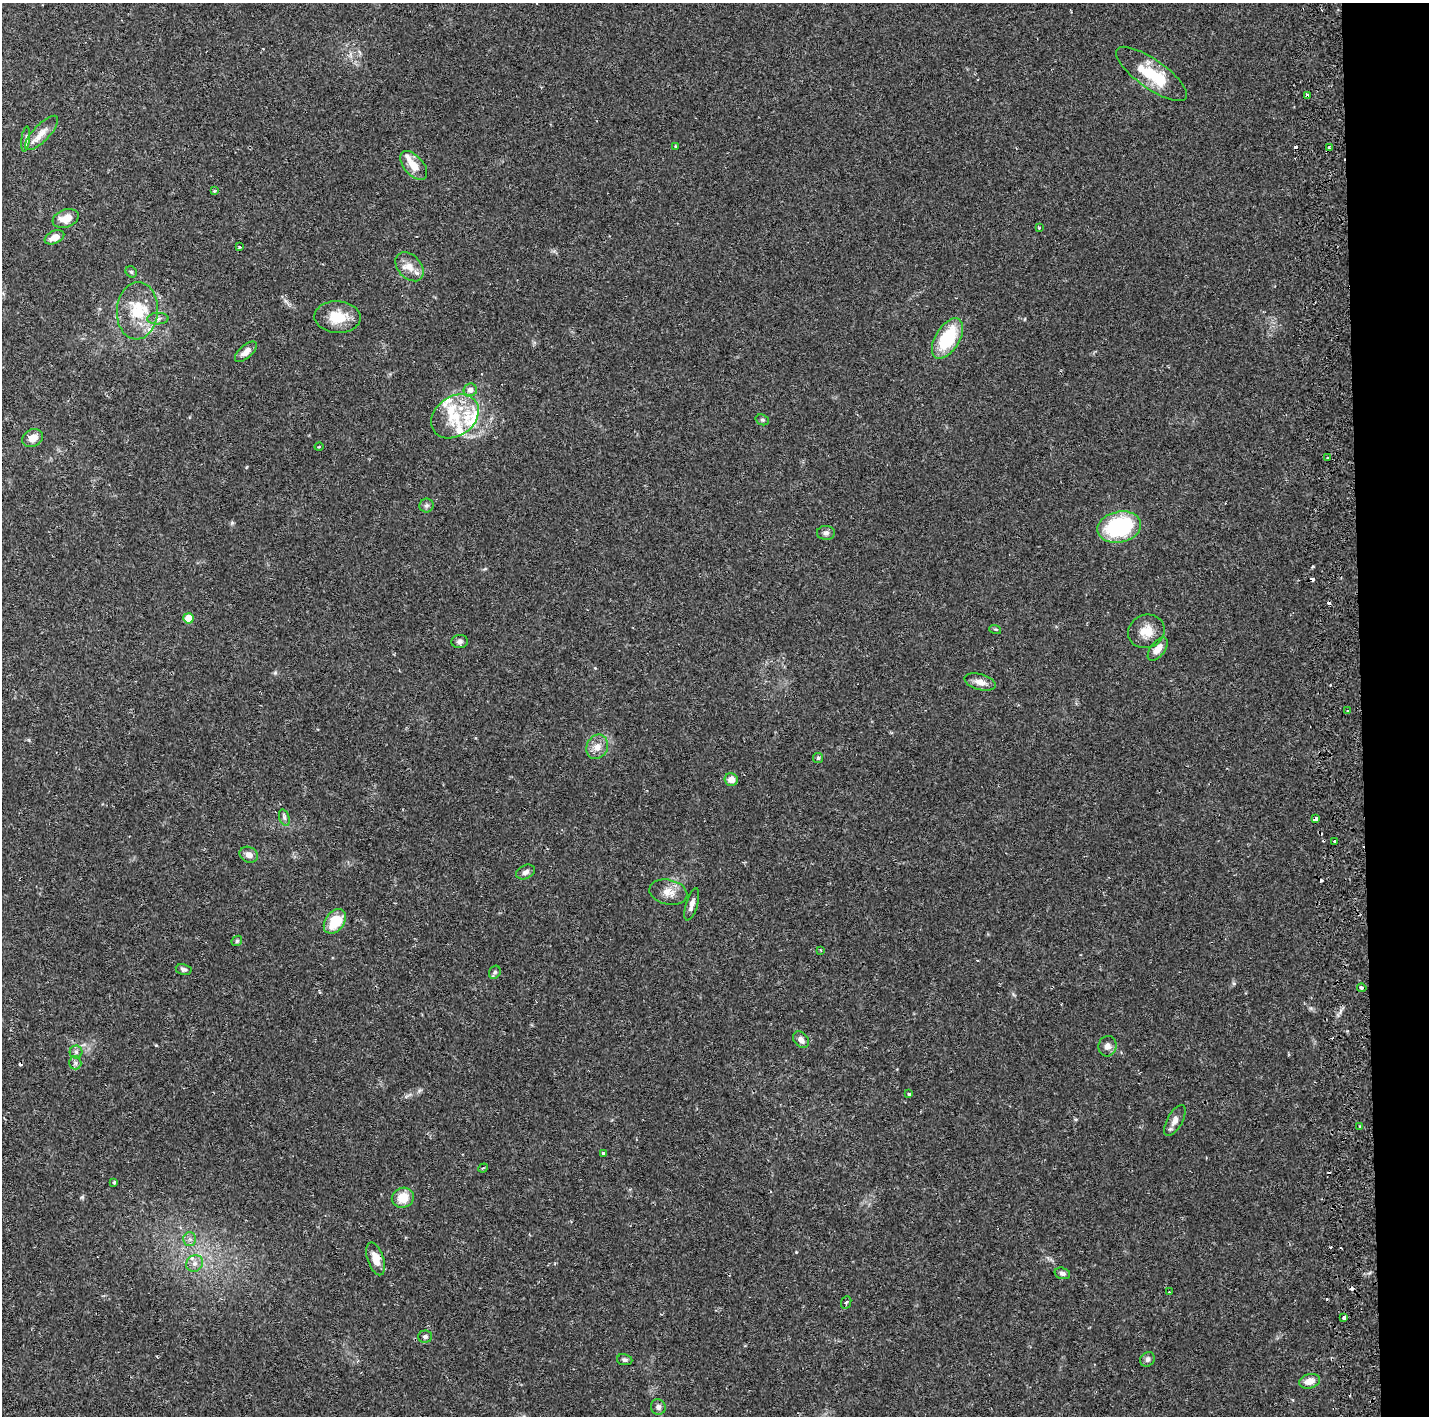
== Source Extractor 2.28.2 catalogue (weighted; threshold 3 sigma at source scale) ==
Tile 6 of 3 x 3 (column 3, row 2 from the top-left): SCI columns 3076-4502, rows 1543-2956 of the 4778 x 4489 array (HDU 1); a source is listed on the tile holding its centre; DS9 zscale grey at full resolution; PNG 1431 x 1418 px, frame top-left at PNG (2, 3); each listed source drawn as its Kron ellipse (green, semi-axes under 4 px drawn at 4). Shown black and unused: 5% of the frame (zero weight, under 2 of 3 exposures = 4% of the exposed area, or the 3 px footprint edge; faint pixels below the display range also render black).
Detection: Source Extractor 2.28.2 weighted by HDU 2 'WHT'; one run over the whole footprint, this tile lists its part. Background 0.0505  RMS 0.0035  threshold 0.0159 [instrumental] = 3 sigma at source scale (4.5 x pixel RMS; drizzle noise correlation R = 1.50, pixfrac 1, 0.0396/0.0396 arcsec/px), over >= 5 px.
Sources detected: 95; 1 inside a brighter object's white glare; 10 cosmic-ray / hot-pixel residue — neither listed nor drawn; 10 inside a brighter listed object's ellipse — not listed separately; the other 74 listed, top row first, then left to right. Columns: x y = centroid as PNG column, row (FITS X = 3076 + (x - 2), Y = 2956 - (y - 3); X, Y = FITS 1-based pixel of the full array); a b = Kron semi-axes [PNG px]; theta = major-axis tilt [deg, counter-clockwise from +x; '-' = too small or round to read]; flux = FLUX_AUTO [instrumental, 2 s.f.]
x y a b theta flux
1151 74 42 14 -35 15
1308 95 4 3 - 2.3
42 133 22 8 46 3.8
26 139 12 3 83 0.87
675 146 4 2 - 0.32
1329 148 3 3 - 4.6
414 165 17 9 -49 4.5
214 191 4 4 - 0.41
66 218 13 9 19 4.6
1039 228 3 3 - 0.32
54 237 10 6 25 3.5
239 247 3 3 - 0.55
409 267 17 11 -49 4.1
131 272 6 5 - 0.56
137 311 29 20 86 12
337 317 23 16 -3 8.1
158 319 11 5 2 1.2
947 338 22 12 59 19
246 352 13 6 42 2.7
470 390 7 6 - 2
455 416 26 19 36 12
762 420 7 5 -20 0.6
33 438 11 8 23 3.4
319 447 4 3 - 0.28
1328 458 3 3 - 0.85
426 505 7 7 - 0.9
1119 527 22 15 12 36
826 533 9 7 2 1.2
188 618 5 5 - 6.8
995 629 6 3 -17 0.4
1146 631 18 16 24 5.3
460 641 8 6 6 1.1
1158 649 13 7 52 3.2
980 682 16 8 -16 3
1348 711 3 3 - 0.59
597 747 13 10 65 3.1
818 758 5 5 - 0.54
731 779 6 6 - 3.1
284 818 8 5 -71 0.87
1316 819 4 4 - 3.5
1335 841 3 3 - 0.85
249 855 9 7 -26 2.1
526 872 10 6 26 1.5
668 892 19 12 -12 4.2
692 904 17 6 74 2.1
335 921 14 9 54 11
237 941 6 4 46 0.48
820 950 4 2 - 0.28
184 969 8 5 -12 0.94
495 972 7 5 59 0.75
1362 988 4 3 - 1.9
801 1040 9 6 -50 1.8
1107 1046 10 9 - 2.1
76 1052 6 6 - 1
75 1063 6 6 - 0.78
909 1094 3 3 - 1.2
1175 1121 17 7 60 2.4
1360 1127 3 3 - 0.88
603 1153 4 3 - 0.72
483 1168 5 3 - 0.39
114 1182 3 3 - 1.9
403 1198 11 10 - 6.4
190 1239 7 6 - 1.1
376 1259 17 8 -71 4.3
195 1263 9 8 - 1.7
1062 1273 8 5 -15 1.1
1169 1292 3 3 - 0.28
846 1302 6 5 - 0.67
1344 1318 4 3 - 1.8
425 1337 7 6 - 0.9
1147 1359 8 7 - 1.1
625 1360 8 5 -10 0.79
1309 1381 10 7 14 3.7
658 1407 8 7 - 1.2
Overlapping masked pixels (flux is a lower limit): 5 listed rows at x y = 1308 95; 1329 148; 1316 819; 1362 988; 1344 1318